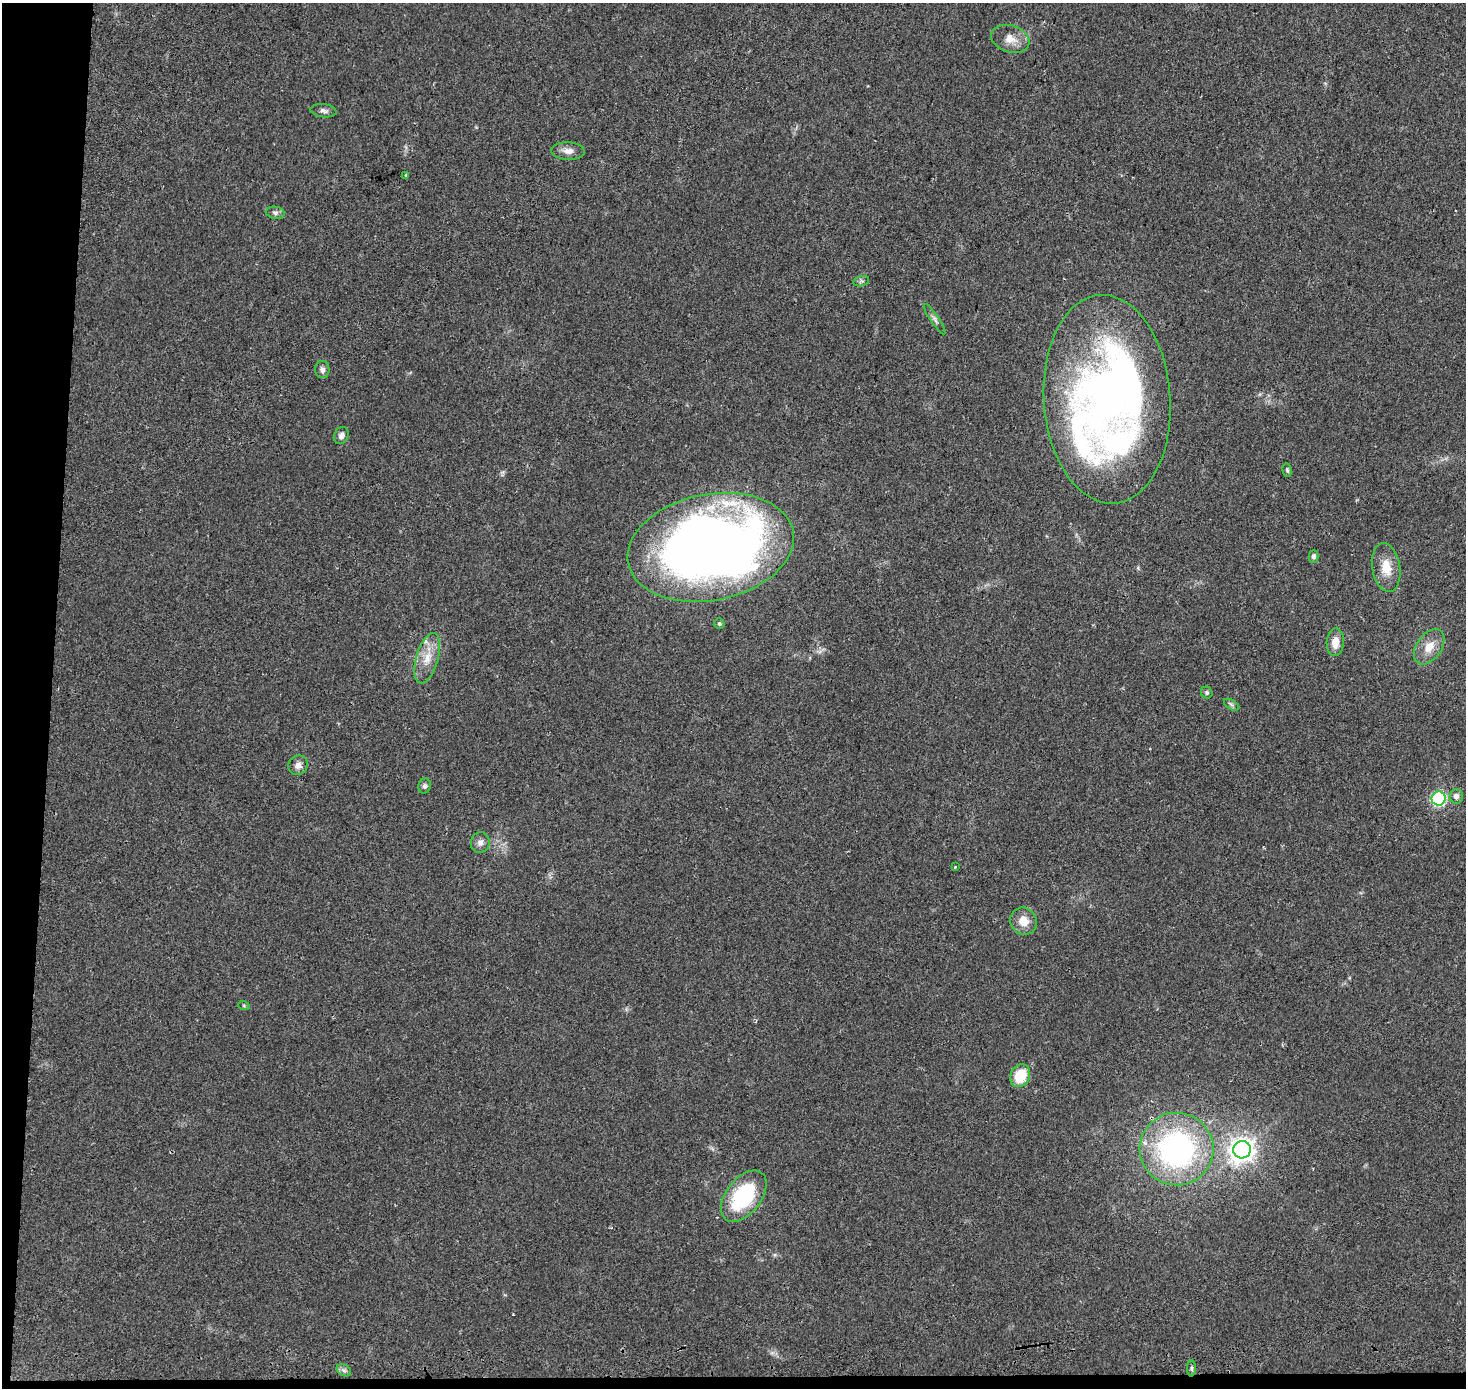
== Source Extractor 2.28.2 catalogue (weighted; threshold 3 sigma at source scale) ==
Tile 7 of 3 x 3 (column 1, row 3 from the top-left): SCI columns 9-1472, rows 288-1673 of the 4401 x 4707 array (HDU 1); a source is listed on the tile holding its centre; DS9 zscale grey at full resolution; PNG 1468 x 1390 px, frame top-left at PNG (2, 3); each listed source drawn as its Kron ellipse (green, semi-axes under 4 px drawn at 4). Shown black and unused: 4% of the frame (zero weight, under 2 of 3 exposures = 2% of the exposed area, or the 3 px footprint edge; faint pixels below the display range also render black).
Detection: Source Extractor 2.28.2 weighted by HDU 2 'WHT'; one run over the whole footprint, this tile lists its part. Background 0.0468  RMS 0.0074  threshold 0.0335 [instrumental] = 3 sigma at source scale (4.5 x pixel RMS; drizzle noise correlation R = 1.50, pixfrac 1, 0.0396/0.0396 arcsec/px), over >= 5 px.
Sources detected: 38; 3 inside a brighter object's white glare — neither listed nor drawn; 1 inside a brighter listed object's ellipse — not listed separately; the other 34 listed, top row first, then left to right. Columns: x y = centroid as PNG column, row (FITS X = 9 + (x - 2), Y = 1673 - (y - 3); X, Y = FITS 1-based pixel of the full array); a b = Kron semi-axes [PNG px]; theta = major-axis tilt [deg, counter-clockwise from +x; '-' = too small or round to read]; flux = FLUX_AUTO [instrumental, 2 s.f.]
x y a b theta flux
1010 39 20 13 -17 9.8
323 111 13 6 -7 3
568 151 17 8 -3 5.7
406 175 3 3 - 2.1
275 213 9 6 -10 2.2
861 281 8 5 15 1.6
935 319 18 4 -56 2.7
322 369 8 7 - 3.1
1107 399 104 63 -86 330
341 435 9 7 61 3.4
1287 470 7 4 -79 1.2
711 547 84 53 11 870
1313 557 6 5 - 2.1
1386 567 24 14 -80 14
719 624 5 5 - 1.2
1335 642 14 8 86 8.4
1429 647 20 12 55 11
427 658 26 11 74 14
1207 693 6 5 - 1.5
1232 705 8 5 -31 1.8
298 765 10 9 - 4.4
425 786 7 6 - 2
1456 796 7 6 - 3.6
1439 799 7 7 - 120
480 842 10 9 - 4
955 867 3 3 - 1.5
1024 921 14 13 - 11
244 1006 6 3 -19 0.85
1020 1076 12 9 64 22
1177 1149 37 36 - 170
1242 1150 9 8 - 650
744 1196 29 17 52 61
1192 1368 8 4 90 1.3
344 1370 7 5 -30 2.1